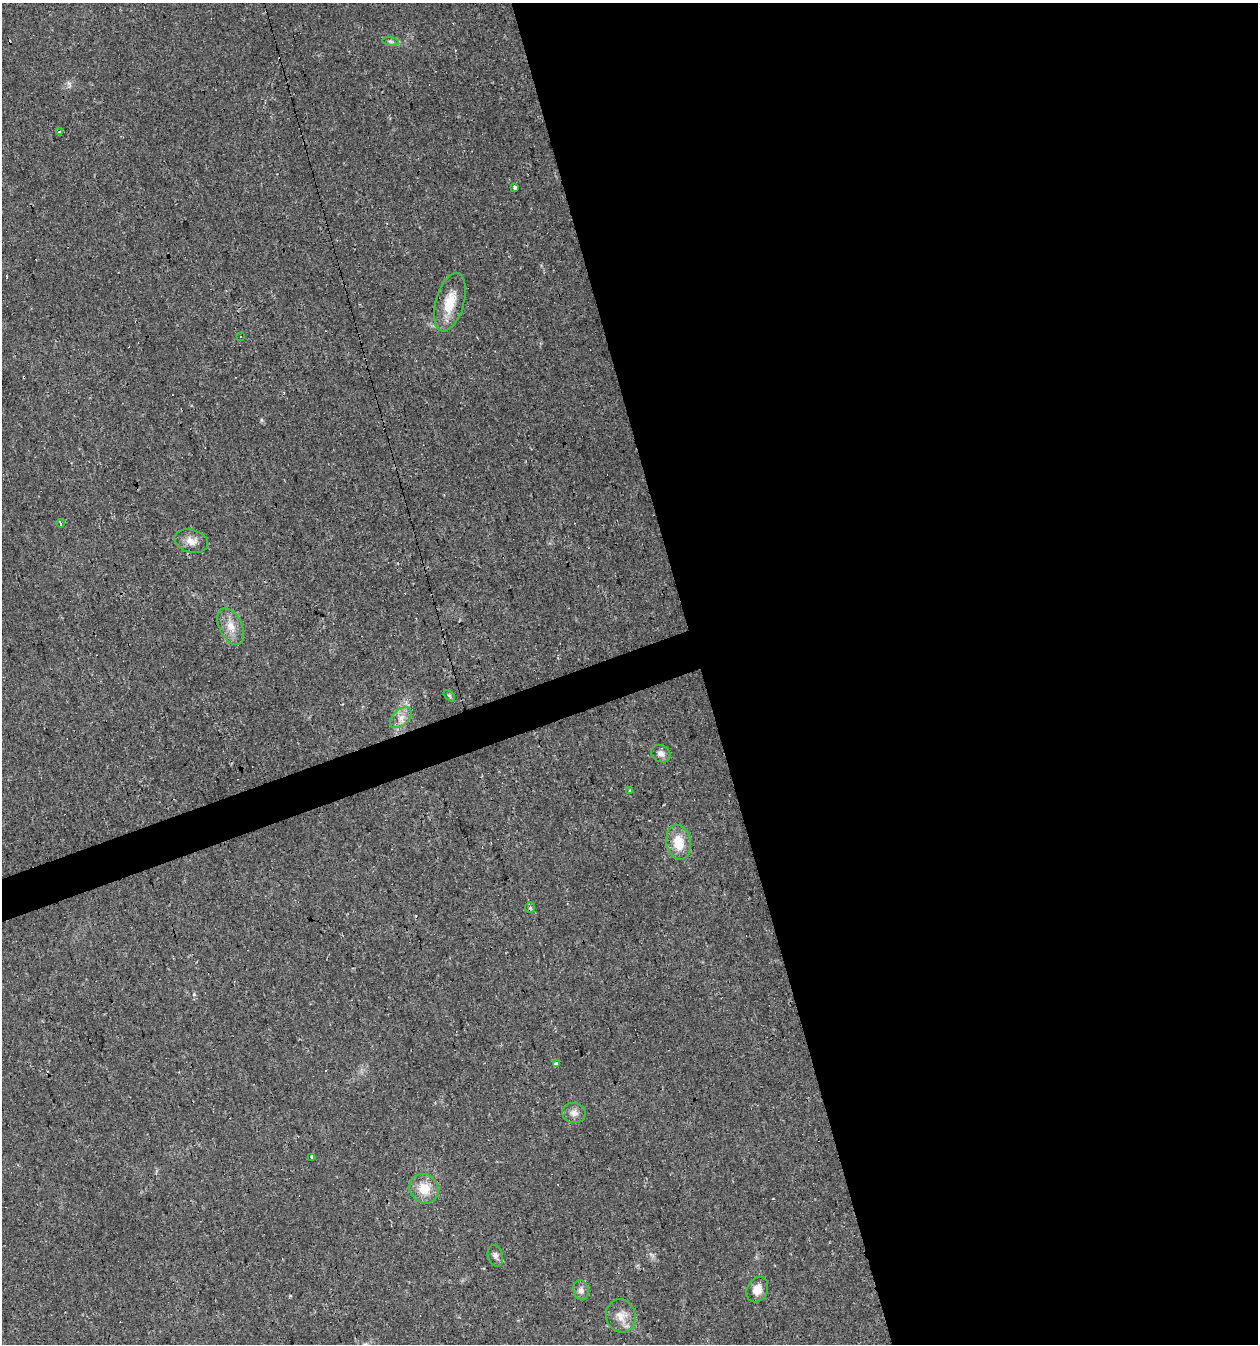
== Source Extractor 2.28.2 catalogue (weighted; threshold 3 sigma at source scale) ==
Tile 8 of 4 x 4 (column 4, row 2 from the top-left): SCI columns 3826-5081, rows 2687-4028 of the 5194 x 5371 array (HDU 1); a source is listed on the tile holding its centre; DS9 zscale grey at full resolution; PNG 1260 x 1346 px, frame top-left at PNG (2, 3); each listed source drawn as its Kron ellipse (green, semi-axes under 4 px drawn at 4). Shown black and unused: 46% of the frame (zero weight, under 2 of 3 exposures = <1% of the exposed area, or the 3 px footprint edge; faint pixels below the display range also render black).
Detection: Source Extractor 2.28.2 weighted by HDU 2 'WHT'; one run over the whole footprint, this tile lists its part. Background 0.0241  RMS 0.0031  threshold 0.0139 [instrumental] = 3 sigma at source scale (4.5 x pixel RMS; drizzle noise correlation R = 1.50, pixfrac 1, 0.0396/0.0396 arcsec/px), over >= 5 px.
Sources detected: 26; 4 cosmic-ray / hot-pixel residue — neither listed nor drawn; the other 22 listed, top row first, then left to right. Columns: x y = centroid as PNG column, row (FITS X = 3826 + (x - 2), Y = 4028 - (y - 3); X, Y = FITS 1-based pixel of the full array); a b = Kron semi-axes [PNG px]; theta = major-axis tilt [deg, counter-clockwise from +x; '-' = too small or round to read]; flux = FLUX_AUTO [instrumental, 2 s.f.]
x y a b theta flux
391 41 8 4 -9 0.65
59 132 3 3 - 0.96
515 188 3 3 - 1.9
450 302 30 14 74 7.5
240 336 3 3 - 1.5
60 523 4 3 - 2.6
191 541 17 11 -14 2.8
231 626 20 11 -63 3.9
449 696 7 4 -45 0.45
401 718 12 8 45 2.3
661 754 10 8 -31 1.7
629 790 3 2 - 0.7
678 842 18 12 -79 6.5
530 908 5 4 - 0.46
556 1064 3 3 - 14
574 1113 12 10 -10 1.9
312 1158 4 3 - 5.8
424 1189 15 14 - 5.9
495 1256 11 7 -76 1.2
757 1289 13 10 64 3.1
581 1290 10 7 -76 1.4
621 1316 17 15 -75 3.7